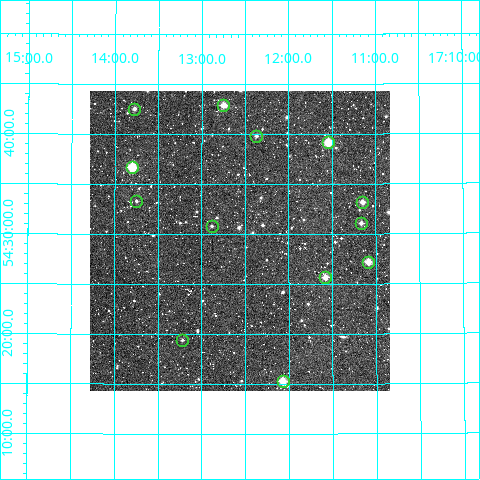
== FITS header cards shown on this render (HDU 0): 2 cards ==
NAXIS1  =                  300
NAXIS2  =                  300

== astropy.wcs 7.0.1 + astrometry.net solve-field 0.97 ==
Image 300 x 300 px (HDU 0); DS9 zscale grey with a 90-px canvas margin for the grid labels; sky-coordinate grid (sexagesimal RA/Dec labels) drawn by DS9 from the SOLVED WCS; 13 Tycho-2 reference stars matched to detected sources circled (green)
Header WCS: RA---TAN/DEC--TAN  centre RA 17:12:34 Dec +54:29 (258.14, +54.49 deg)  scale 6 arcsec/px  FOV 30.0' x 30.0'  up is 0 deg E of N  parity normal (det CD < 0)
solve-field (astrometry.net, Tycho-2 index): VERIFIED the header's WCS against the Tycho-2 star catalogue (verified at 2 index scales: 10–13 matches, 0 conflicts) and refined it, rather than solving blind
Solved WCS: RA---TAN-SIP/DEC--TAN-SIP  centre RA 17:12:34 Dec +54:29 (258.14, +54.49 deg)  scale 6 arcsec/px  FOV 30.0' x 30.0'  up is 0 deg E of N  parity normal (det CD < 0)
The solver's refit moves the header's centre by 1.6 arcsec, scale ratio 1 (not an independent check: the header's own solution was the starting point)
Tycho-2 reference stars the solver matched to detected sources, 13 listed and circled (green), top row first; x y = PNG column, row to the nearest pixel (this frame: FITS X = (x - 90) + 1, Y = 300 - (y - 91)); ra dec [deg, ICRS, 3 dp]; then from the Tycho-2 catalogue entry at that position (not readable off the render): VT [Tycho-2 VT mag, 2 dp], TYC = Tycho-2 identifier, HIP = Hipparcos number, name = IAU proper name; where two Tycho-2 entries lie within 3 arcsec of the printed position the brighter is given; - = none
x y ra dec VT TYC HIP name
223 105 258.187 +54.715 10.51 3891-825-1 - -
134 109 258.444 +54.709 11.52 3891-928-1 - -
256 136 258.092 +54.664 11.87 3891-947-1 - -
328 142 257.886 +54.652 9.69 3891-1065-1 - -
132 167 258.450 +54.611 9.49 3891-1249-1 - -
136 201 258.437 +54.555 12.58 3891-1160-1 - -
362 202 257.788 +54.553 11.06 3891-1162-1 - -
361 223 257.792 +54.518 11.40 3891-1255-1 - -
212 226 258.221 +54.514 11.95 3891-1278-1 - -
368 262 257.771 +54.453 9.72 3891-95-1 - -
325 277 257.895 +54.428 10.72 3891-21-1 - -
182 340 258.305 +54.323 11.89 3887-397-1 - -
283 381 258.018 +54.255 9.91 3887-978-1 - -